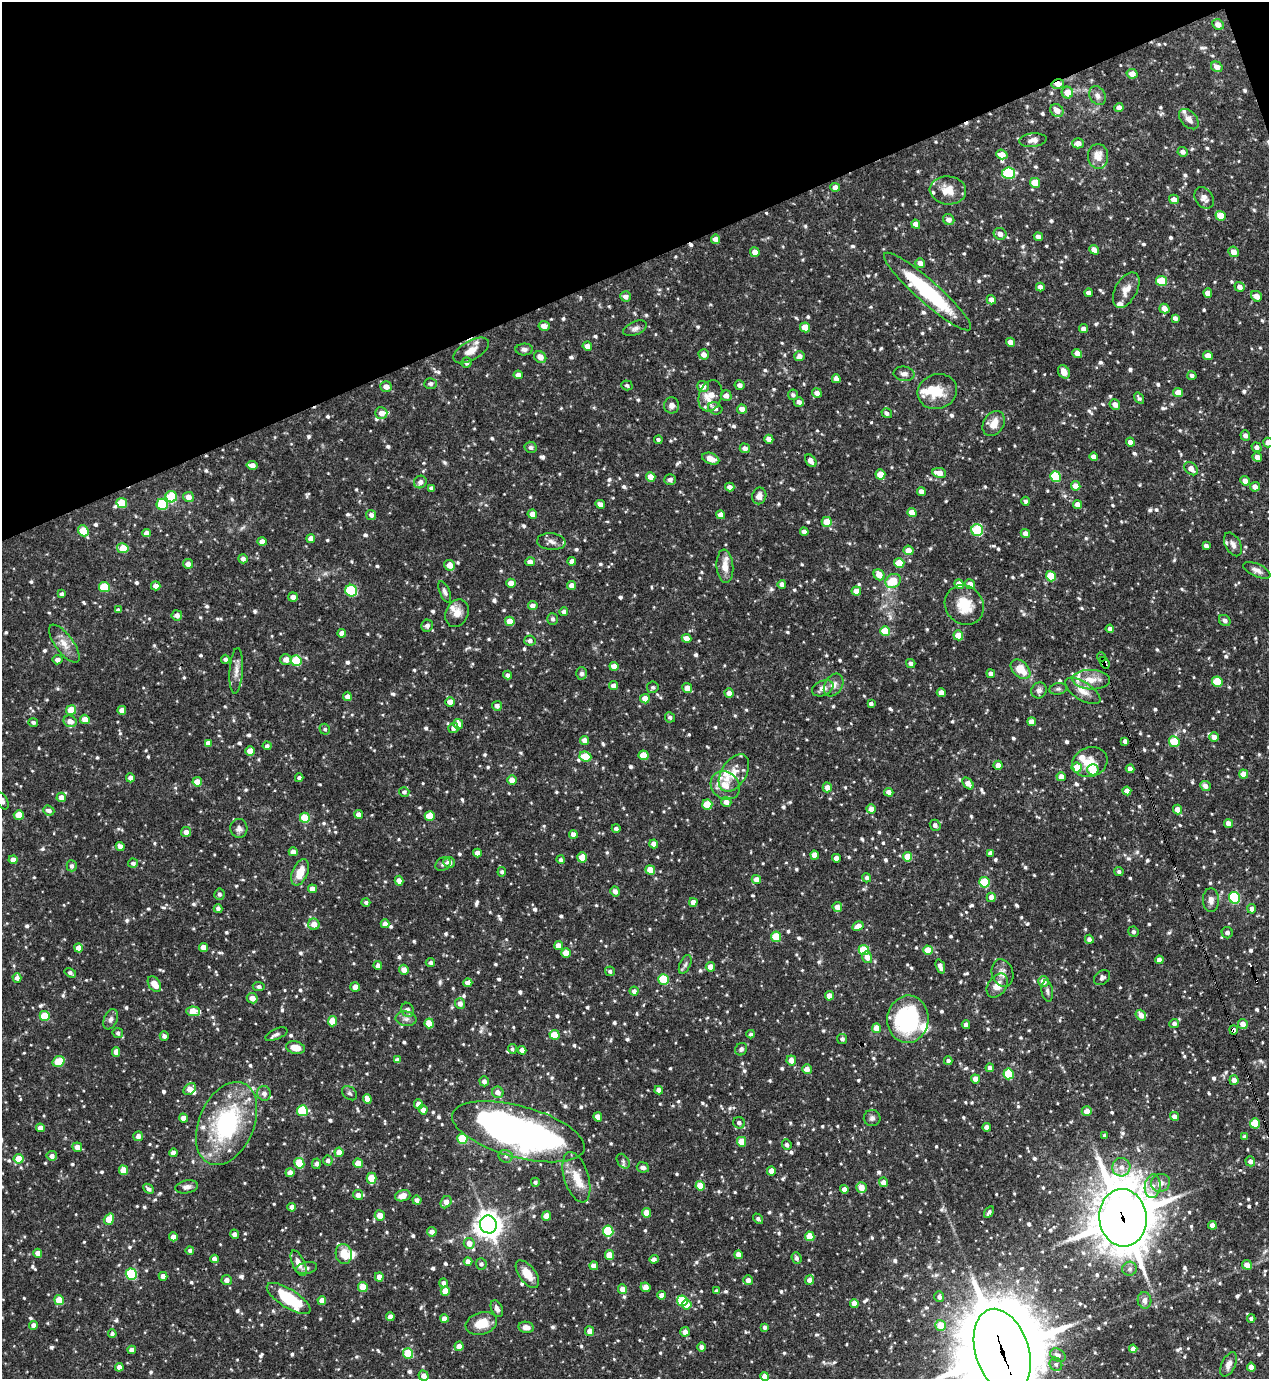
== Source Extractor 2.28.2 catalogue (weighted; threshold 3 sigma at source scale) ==
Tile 3 of 4 x 4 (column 3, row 1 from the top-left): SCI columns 2685-3951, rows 4133-5509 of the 5497 x 5509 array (HDU 1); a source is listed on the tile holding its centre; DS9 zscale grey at full resolution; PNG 1271 x 1381 px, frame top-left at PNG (2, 2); each listed source drawn as its Kron ellipse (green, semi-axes under 4 px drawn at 4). Shown black and unused: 19% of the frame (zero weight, under 3 of 4 exposures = <1% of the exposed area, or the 3 px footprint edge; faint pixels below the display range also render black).
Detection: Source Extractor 2.28.2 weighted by HDU 2 'WHT'; one run over the whole footprint, this tile lists its part. Background 0.0694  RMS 0.0035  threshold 0.0159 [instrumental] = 3 sigma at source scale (4.5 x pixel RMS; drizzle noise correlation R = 1.50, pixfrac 1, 0.05/0.05 arcsec/px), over >= 5 px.
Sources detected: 1083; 2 inside a brighter object's white glare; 7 cosmic-ray / hot-pixel residue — neither listed nor drawn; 25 inside a brighter listed object's ellipse — not listed separately; of the other 1049, all 500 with FLUX_AUTO >= 0.847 (the completeness limit of this list) listed and drawn (549 fainter detections not listed), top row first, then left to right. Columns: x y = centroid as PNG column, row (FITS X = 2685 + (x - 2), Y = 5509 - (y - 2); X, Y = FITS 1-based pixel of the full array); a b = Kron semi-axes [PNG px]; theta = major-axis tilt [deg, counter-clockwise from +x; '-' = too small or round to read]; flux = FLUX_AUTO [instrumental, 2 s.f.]
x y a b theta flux
1218 25 6 5 - 2.6
1217 67 6 5 - 2.5
1132 74 5 5 - 3
1058 84 6 4 12 3
1067 93 6 5 - 4.2
1097 96 10 8 -59 1.6
1119 107 4 4 - 1.8
1057 110 7 6 - 3.2
1189 119 12 7 -47 2.3
1033 140 14 7 6 2.1
1078 143 6 5 - 2.5
1183 152 5 4 - 1.5
1002 154 5 4 - 3.3
1098 156 12 10 -85 4.5
1009 173 6 5 - 24
1035 183 5 5 - 6.1
835 187 5 4 - 2.6
948 190 18 14 -6 5.6
1204 198 11 8 -55 2.1
1174 199 5 4 - 2.4
1221 216 5 4 - 6.3
949 219 6 5 - 1.9
916 224 4 4 - 2.4
1000 234 6 5 - 2.3
1038 237 4 4 - 1.9
716 239 5 4 - 2.6
1094 250 5 4 - 2.4
755 252 5 5 - 2.7
1233 252 5 5 - 2.7
920 263 5 4 - 2.4
1162 281 5 5 - 11
1040 287 4 4 - 1.9
1240 287 5 4 - 1.7
1126 290 19 11 61 3.9
927 292 57 11 -41 34
1088 293 4 4 - 1.6
1208 293 5 4 - 2.6
626 296 5 5 - 1.6
1256 296 6 5 - 2.9
991 300 5 4 - 2.4
1164 309 5 4 - 3
1175 318 4 4 - 1.4
544 326 5 4 - 3.2
805 327 5 4 - 6.1
635 328 12 6 23 1.4
1083 328 4 4 - 1.5
1010 342 5 4 - 2.5
587 346 5 4 - 2.7
524 349 9 6 1 1.2
471 350 20 9 29 4
1077 353 5 4 - 2.7
704 354 5 5 - 2.3
1208 355 5 4 - 3.4
799 356 5 5 - 1.6
540 357 6 5 - 2.9
466 362 5 5 - 1.3
1064 372 7 5 -58 2.9
904 374 10 7 -8 1.6
518 375 4 4 - 2.1
1192 376 4 4 - 1.2
836 379 4 4 - 1.9
430 383 6 5 - 1.3
627 385 5 5 - 0.85
740 385 5 5 - 1.8
703 386 6 5 - 2.6
386 387 6 5 - 2.5
937 392 20 17 19 8.1
1178 392 5 4 - 3
817 393 5 4 - 1.8
793 395 5 5 - 0.92
710 396 16 11 71 5.9
726 396 5 5 - 2
1139 398 6 3 -55 0.87
799 402 5 4 - 1.5
1115 404 5 5 - 2.2
672 405 8 7 - 2
715 408 7 6 - 1.9
742 409 5 4 - 2.7
381 413 6 5 - 2.4
887 413 5 4 - 1.1
994 424 13 10 56 4.3
1245 435 5 4 - 1.5
769 439 4 4 - 2.7
658 440 4 4 - 0.86
1130 442 4 4 - 2.2
1268 442 5 4 - 1.7
531 447 6 5 - 1.2
1256 447 5 4 - 1.5
745 448 5 4 - 1.9
1094 457 4 4 - 1.9
1257 457 5 4 - 2.3
711 459 9 5 -20 3.1
811 461 7 5 -51 2.4
252 465 5 4 - 2.8
1191 469 8 5 -43 2.8
939 473 7 5 -11 4
880 474 5 5 - 5.9
651 477 5 4 - 4
1055 477 5 5 - 19
670 480 6 5 - 1.3
1245 481 5 4 - 2.5
420 482 6 6 - 1.8
1076 486 5 4 - 3.7
730 487 4 4 - 1.8
1255 487 5 5 - 2.3
432 488 4 3 - 1.1
921 492 4 4 - 2.5
759 496 8 7 - 2.2
171 497 6 5 - 16
188 497 5 5 - 2.4
1026 501 4 4 - 0.91
122 503 5 5 - 8.2
162 504 6 5 - 17
600 504 5 4 - 2.5
1078 504 4 4 - 2.7
912 513 5 4 - 4.3
532 514 5 4 - 3.5
371 515 5 5 - 1.4
720 515 4 4 - 2.4
827 522 5 5 - 6.8
977 530 6 5 - 20
83 531 6 5 - 10
804 532 4 4 - 2.1
147 533 4 4 - 1.9
1025 533 5 4 - 2.4
311 539 4 4 - 2.3
262 542 4 4 - 2.3
551 542 14 8 -5 1.8
1233 544 13 7 -62 2
1206 546 4 4 - 1.4
123 548 6 5 - 6.7
908 550 5 4 - 3.5
243 559 5 4 - 1.3
572 561 4 4 - 2.5
530 562 5 4 - 2
899 563 5 5 - 7.7
188 564 5 5 - 2.4
450 565 5 5 - 3.4
725 566 17 8 -85 4.1
1257 570 14 6 -24 1.9
879 575 6 5 - 4.6
1051 576 5 5 - 11
893 581 8 6 33 8.5
511 583 5 4 - 2.9
782 584 4 4 - 1.7
959 584 5 4 - 3.3
970 584 5 5 - 2.5
572 585 4 4 - 2.6
156 586 5 4 - 2.3
104 587 5 5 - 14
351 591 6 5 - 27
856 591 5 4 - 3.4
445 592 11 5 -67 1.2
62 594 4 4 - 0.97
293 597 5 4 - 2
964 605 21 18 -50 9.3
533 606 5 4 - 2.1
118 610 4 4 - 0.89
564 612 4 4 - 1.7
457 613 14 11 65 3.4
177 615 5 5 - 1.7
553 619 6 5 - 1.1
1225 620 6 5 - 1.3
510 621 5 4 - 5.1
427 626 6 5 - 1.3
1110 629 4 4 - 1.5
885 631 5 5 - 9.3
342 633 4 4 - 2.4
958 635 5 4 - 5.3
686 638 5 4 - 3
530 641 5 5 - 1.4
64 644 22 9 -54 4.2
1102 657 5 4 - 2.1
225 659 4 4 - 1.2
58 660 5 4 - 2
286 660 5 5 - 3.1
296 661 5 5 - 13
1104 663 6 4 -53 2
911 664 5 4 - 1.6
614 666 4 4 - 2.6
1020 669 11 7 -44 6.7
236 671 23 6 86 2.8
582 673 6 5 - 1.1
991 674 4 4 - 1.7
508 675 4 4 - 1.2
1091 680 19 10 -2 4.8
1217 682 5 5 - 10
834 685 12 8 58 2.4
614 686 4 4 - 2.6
653 687 6 5 - 0.9
687 688 5 4 - 3.2
823 688 11 7 23 2.4
1058 689 9 5 9 0.88
1039 690 8 7 - 1.4
1083 691 20 9 -32 3.8
729 693 4 4 - 2.4
941 693 4 4 - 2.9
347 696 4 4 - 1.5
645 699 5 4 - 3.9
450 702 5 4 - 3.5
871 704 4 4 - 0.89
497 706 5 5 - 1.5
71 710 5 4 - 7.3
122 710 4 4 - 2.7
670 717 5 5 - 0.85
85 719 5 5 - 3.4
70 721 6 5 - 2.7
33 722 5 4 - 0.97
1032 722 4 4 - 3.1
458 724 5 5 - 3.5
453 728 5 5 - 1.3
325 729 5 5 - 0.85
1214 737 5 4 - 2.5
585 740 4 4 - 2.4
1125 741 4 4 - 1.3
1174 742 5 5 - 12
208 743 4 4 - 2.2
267 746 4 4 - 1
250 751 4 4 - 3.9
643 755 5 5 - 7.2
585 757 6 5 - 7.5
1090 762 18 14 17 6
998 765 4 4 - 3
1077 768 5 5 - 6.6
1130 769 4 4 - 2.1
1093 770 5 5 - 9.5
734 773 20 12 58 5
1244 774 5 4 - 3.5
1061 777 4 4 - 2.6
130 778 4 4 - 1.7
299 778 4 4 - 0.92
512 780 5 4 - 3
197 782 5 4 - 4.8
968 783 7 4 -46 3
725 785 15 13 -37 5.1
1205 786 5 5 - 1.8
827 787 5 4 - 2.6
1127 791 4 4 - 2.5
404 792 5 5 - 1
889 792 4 4 - 2.2
61 797 4 4 - 2.4
3 801 9 5 -64 1
726 802 5 5 - 2.4
707 804 5 5 - 11
871 809 5 4 - 2.4
1177 810 5 4 - 3.2
49 811 6 5 - 1.5
358 814 4 4 - 2
19 815 5 5 - 5.9
430 816 5 4 - 6.6
305 818 5 5 - 12
1228 823 4 4 - 2.4
935 825 6 5 - 1.6
239 828 9 8 - 1.7
616 828 4 4 - 0.92
186 832 5 5 - 2.2
573 834 4 4 - 2
654 844 4 4 - 2.2
120 846 4 4 - 1.8
293 852 4 4 - 2.5
477 853 4 4 - 2.5
990 853 4 4 - 1.1
814 855 5 4 - 2.9
582 857 5 5 - 4.9
907 857 5 4 - 6.3
836 858 4 4 - 2.7
13 860 4 4 - 2.4
561 860 4 4 - 1.1
449 862 6 5 - 2.6
133 863 5 4 - 1
443 864 8 6 31 0.98
72 866 5 5 - 1.3
650 870 5 4 - 6.6
300 872 13 7 68 5.8
502 872 4 4 - 0.86
1119 872 4 4 - 0.91
867 878 5 4 - 1
756 879 4 4 - 2.9
399 881 5 4 - 2.6
984 882 5 5 - 15
312 889 4 4 - 2.6
615 891 5 4 - 1.7
219 894 6 5 - 1
991 897 5 4 - 2.6
1235 898 6 5 - 31
1211 900 12 8 -88 2.1
366 902 4 4 - 0.97
693 902 4 4 - 2.4
837 907 5 4 - 2.3
218 909 4 4 - 1.2
1252 909 5 4 - 1.8
314 924 6 5 - 3.5
385 924 4 4 - 2.4
858 926 6 4 28 3.3
1133 932 5 5 - 0.86
1227 933 5 5 - 1.2
776 937 5 5 - 10
1089 939 4 4 - 1.3
558 946 4 4 - 3.8
203 947 4 4 - 2.6
78 948 4 4 - 3.1
864 950 5 5 - 16
928 950 5 4 - 6.1
566 953 5 4 - 4.9
867 957 6 5 - 2.8
1159 960 4 4 - 2.2
430 962 4 4 - 0.96
685 964 10 5 65 1
378 966 4 4 - 1.8
940 966 7 4 -70 2.1
710 967 5 4 - 3
404 970 5 4 - 2.7
610 971 5 4 - 0.98
70 973 6 4 -33 1.1
1003 973 14 10 -71 2.6
17 978 4 4 - 1.4
1102 978 9 6 35 1.3
664 979 5 5 - 17
1043 981 5 5 - 2.7
468 983 4 4 - 2.8
154 984 8 5 -55 3.9
997 985 13 9 54 3.4
259 986 6 4 -6 0.87
355 987 5 4 - 2.5
634 991 4 4 - 1.4
1047 991 10 5 -81 1.1
829 996 4 4 - 3
252 998 5 5 - 3.2
460 1003 5 5 - 1.9
407 1010 7 6 - 2.3
193 1011 7 5 -5 6.9
1141 1015 5 4 - 2.5
45 1016 5 5 - 9.6
111 1019 10 6 68 1.3
406 1019 10 7 -8 1.6
908 1019 23 20 84 40
332 1021 5 4 - 6.5
429 1023 5 4 - 7.4
1174 1024 5 4 - 1.2
1243 1024 5 5 - 2.7
966 1025 4 4 - 2.3
876 1028 4 4 - 4.6
1234 1030 4 4 - 1.3
118 1033 5 5 - 0.85
276 1034 12 5 24 1.2
751 1034 4 3 - 0.97
554 1035 5 4 - 7.1
164 1036 4 4 - 1.1
842 1039 5 5 - 0.95
295 1048 9 6 -13 4.3
512 1049 5 4 - 0.87
741 1049 6 5 - 0.95
522 1050 4 4 - 2.4
116 1052 4 4 - 2.5
397 1060 4 4 - 1.5
791 1060 5 5 - 2.9
58 1061 6 5 - 11
948 1061 4 4 - 1.1
990 1068 4 4 - 1.6
807 1069 5 5 - 2.6
1009 1074 5 5 - 17
976 1079 4 4 - 3.2
1234 1080 5 4 - 2.3
484 1081 5 4 - 1.4
190 1089 7 5 42 2.8
659 1090 4 4 - 1.9
498 1092 6 5 - 2.3
264 1093 7 6 - 1.7
349 1093 8 6 -41 0.88
367 1099 5 4 - 3.2
419 1104 5 4 - 2.8
423 1110 4 4 - 2
302 1111 5 5 - 19
1087 1111 5 4 - 2.7
1174 1116 5 4 - 1.8
598 1117 4 4 - 3.7
183 1118 4 4 - 2.5
872 1118 8 8 - 1.1
226 1123 44 27 66 45
739 1123 6 5 - 1.2
1255 1123 5 5 - 11
987 1127 4 4 - 2.2
40 1128 4 4 - 2.8
518 1132 68 25 -15 150
138 1136 5 5 - 1.6
1104 1136 4 3 - 0.92
1245 1137 4 4 - 0.99
462 1139 5 5 - 14
742 1142 5 4 - 7.6
787 1145 5 4 - 1
77 1147 5 4 - 2.6
339 1152 5 4 - 3.2
173 1153 4 4 - 1.9
52 1156 5 5 - 1.7
506 1156 7 6 - 1.2
19 1159 5 5 - 6.3
328 1160 5 4 - 1.4
623 1161 8 5 -55 0.89
1250 1161 5 4 - 1.6
299 1163 5 5 - 13
358 1163 5 4 - 5.9
316 1164 5 4 - 1.3
643 1167 6 5 - 1.4
1121 1167 9 9 - 2.6
123 1170 5 4 - 5.7
771 1171 4 4 - 3.3
290 1173 4 4 - 2.4
576 1177 26 12 -73 6.4
371 1178 5 5 - 8.6
535 1182 4 4 - 0.89
883 1182 5 4 - 2.1
1160 1183 9 8 - 2.4
700 1186 5 4 - 7
1153 1186 12 8 82 2.7
187 1187 11 6 10 1.6
861 1187 5 5 - 3.7
149 1189 6 4 -43 1
844 1189 4 4 - 2.5
358 1195 5 5 - 2.2
403 1196 8 5 17 3.1
417 1200 4 4 - 1.6
446 1202 6 5 - 3.2
292 1207 4 4 - 2.4
989 1212 6 4 57 0.98
647 1213 5 4 - 5.9
380 1216 5 5 - 3.4
547 1216 5 4 - 5.6
1123 1218 29 24 -83 1500
109 1219 6 4 54 6.6
758 1219 6 3 -49 1
488 1224 9 8 - 360
1212 1225 4 4 - 2.4
608 1231 5 5 - 18
432 1232 5 4 - 1.9
234 1234 4 4 - 1.4
810 1236 5 4 - 7.5
173 1237 4 4 - 2.7
469 1243 5 5 - 3.2
190 1250 4 4 - 0.94
38 1253 4 4 - 2.6
344 1254 10 8 -79 5.4
609 1255 5 4 - 6
738 1255 4 4 - 2.6
796 1258 6 5 - 1.2
214 1259 4 4 - 2
654 1259 5 4 - 1.4
468 1262 4 4 - 2.7
298 1263 13 6 -66 3
481 1264 5 5 - 0.99
1247 1265 5 4 - 2.9
594 1266 4 4 - 2.6
306 1268 11 5 11 1.1
1130 1269 7 7 - 1
131 1274 5 5 - 30
527 1274 16 8 -53 5.6
163 1276 4 4 - 2.6
379 1277 4 4 - 3.3
227 1280 5 5 - 1.7
748 1280 5 4 - 1.8
809 1280 5 4 - 2.3
443 1283 4 4 - 1.3
363 1287 5 4 - 6.1
645 1287 5 4 - 3.5
623 1289 5 4 - 3
445 1291 4 4 - 5
716 1291 4 4 - 0.97
662 1295 4 4 - 2.6
939 1297 5 5 - 1.2
289 1298 25 9 -32 20
59 1300 5 4 - 7.3
1145 1300 8 7 - 2
322 1301 4 4 - 3.7
682 1301 5 5 - 17
854 1303 4 4 - 2.9
687 1305 5 4 - 3.5
497 1309 9 5 -67 1.4
390 1317 4 4 - 2.4
1251 1318 4 4 - 0.95
444 1319 4 4 - 2.7
481 1323 16 11 17 6.9
33 1325 4 4 - 2.1
940 1325 5 5 - 6
526 1327 7 5 -10 2.3
764 1327 4 3 - 0.99
589 1331 5 4 - 2.5
685 1332 5 4 - 2.4
112 1334 4 4 - 1.1
459 1346 4 4 - 2.8
701 1347 4 4 - 1.7
1133 1349 4 4 - 2.2
132 1350 4 4 - 2.2
1002 1351 43 26 -73 4500
408 1353 5 5 - 14
1058 1355 8 6 -30 1.7
1056 1364 7 6 - 0.9
1229 1364 13 6 65 2.2
119 1367 4 4 - 2.4
1251 1367 4 4 - 2.4
424 1376 5 5 - 2.6
765 1376 4 4 - 2.6
Overlapping masked pixels (flux is a lower limit): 8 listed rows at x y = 1058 84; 927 292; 1102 657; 1104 663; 585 757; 1234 1030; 1123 1218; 1002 1351
Isophote crosses this tile's border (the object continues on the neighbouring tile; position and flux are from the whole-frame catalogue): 4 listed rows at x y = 1268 442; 3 801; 1002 1351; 765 1376